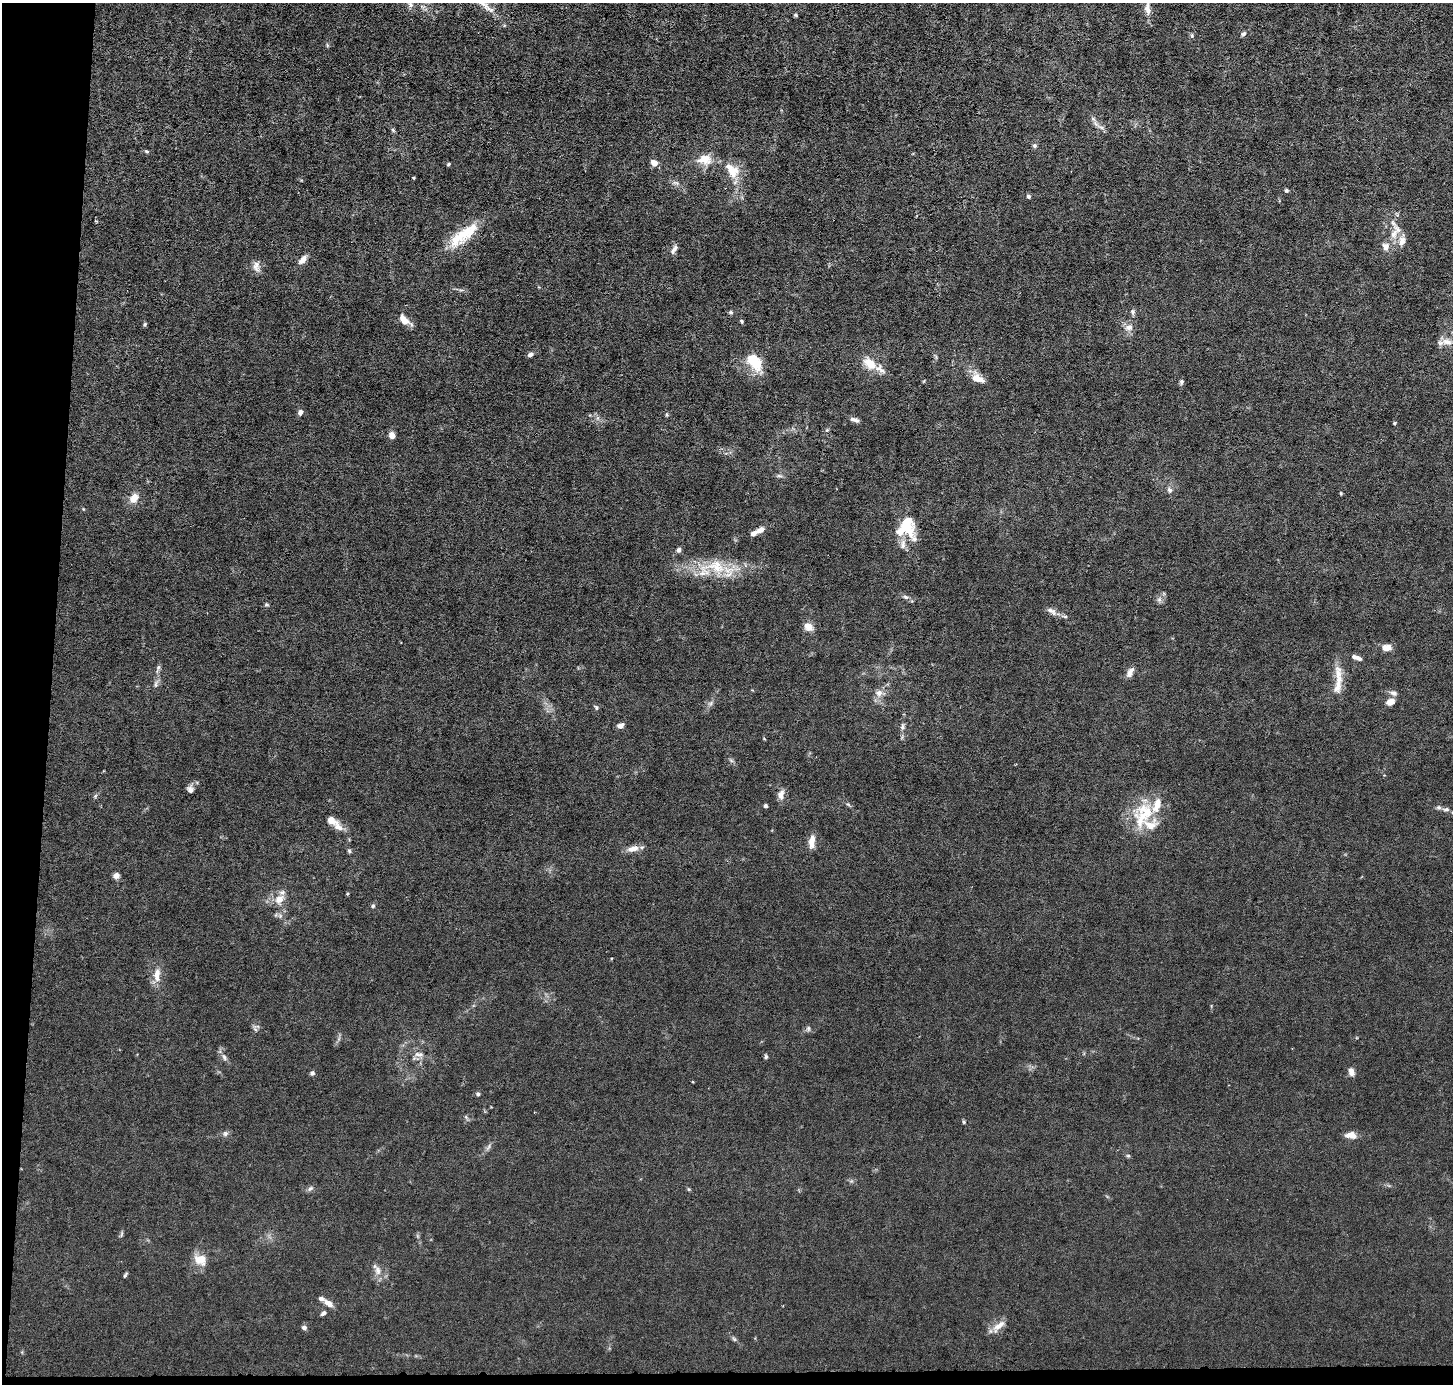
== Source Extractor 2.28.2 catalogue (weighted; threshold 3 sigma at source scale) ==
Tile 7 of 3 x 3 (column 1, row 3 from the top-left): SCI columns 1-1451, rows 138-1519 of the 4354 x 4384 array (HDU 1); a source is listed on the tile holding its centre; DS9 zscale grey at full resolution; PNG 1455 x 1386 px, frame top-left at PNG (2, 3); no overlay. Shown black and unused: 4% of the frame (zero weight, under 3 of 6 exposures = <1% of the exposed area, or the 3 px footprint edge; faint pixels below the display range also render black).
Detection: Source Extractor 2.28.2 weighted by HDU 2 'WHT'; one run over the whole footprint, this tile lists its part. Background 0.0122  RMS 0.0027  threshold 0.0111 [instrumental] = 3 sigma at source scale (4.09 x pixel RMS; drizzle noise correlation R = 1.36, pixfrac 0.8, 0.05/0.05 arcsec/px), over >= 5 px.
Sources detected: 115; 1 inside a brighter object's white glare — not listed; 12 inside a brighter listed object's ellipse — not listed separately; the other 102 listed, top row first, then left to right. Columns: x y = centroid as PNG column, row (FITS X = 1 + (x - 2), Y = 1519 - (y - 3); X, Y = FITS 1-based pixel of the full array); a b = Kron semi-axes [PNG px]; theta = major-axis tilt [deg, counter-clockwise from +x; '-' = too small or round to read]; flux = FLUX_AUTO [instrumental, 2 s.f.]
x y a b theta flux
411 4 9 7 -74 0.96
484 4 24 7 -45 2.6
1147 9 16 8 -82 1.6
796 15 5 4 - 0.31
1244 34 6 5 - 0.54
1192 35 6 4 74 0.33
1093 119 7 5 -45 0.61
1101 127 7 4 -19 0.57
393 130 7 4 -46 0.36
1035 146 6 5 - 0.57
147 151 7 4 -19 0.33
705 159 21 14 3 3.6
654 163 9 7 -32 1.3
448 164 5 4 - 0.3
733 172 17 14 45 3.8
1286 190 5 5 - 0.38
1028 196 5 5 - 0.6
1394 234 15 9 73 2.6
460 236 38 16 47 7.8
1402 241 13 9 74 1.8
1386 247 7 6 - 1.8
674 250 14 6 59 0.94
302 260 13 7 49 1.4
256 266 15 8 -85 1.5
731 312 5 4 - 0.38
1133 312 6 6 - 0.57
404 319 15 8 -51 2.4
741 321 5 4 - 0.31
145 324 5 5 - 0.33
1129 327 11 9 25 1.5
1447 342 18 8 -8 1.8
530 354 7 5 21 0.78
753 359 8 8 - 8
870 364 16 10 -41 4.7
978 379 17 8 -24 2.7
1181 382 7 5 68 0.5
300 412 7 5 65 0.84
854 420 12 5 -19 0.86
1394 423 4 3 - 0.3
827 430 5 4 - 0.3
392 435 7 6 - 1.6
779 476 9 4 -13 0.48
1169 490 7 6 - 0.74
1341 493 5 3 - 0.23
134 498 12 8 54 2.5
906 525 32 16 -67 7.8
761 530 10 7 28 1.3
679 550 6 5 - 0.74
717 567 21 16 -54 6.3
906 597 8 5 -26 0.65
1159 600 8 6 90 0.77
266 605 6 4 18 0.3
1051 611 16 7 -35 1.3
808 627 10 7 -36 2.1
1387 648 9 6 -5 2.6
1356 657 12 5 -18 1.1
158 667 8 6 70 0.53
1130 672 13 7 62 1.5
1338 674 23 10 -85 3.4
156 684 11 4 85 0.66
879 693 10 9 - 1.6
1394 693 9 7 -24 0.94
1390 702 8 6 28 2
711 703 7 4 72 0.52
596 707 7 4 -63 0.39
620 726 8 6 24 1
902 727 7 6 - 0.62
190 790 9 7 -61 0.93
781 794 14 8 77 1.4
765 806 4 4 - 0.4
1446 809 10 5 4 0.72
1145 813 33 27 29 10
331 820 14 8 -27 2.2
812 841 15 7 84 2.3
633 849 16 8 13 2
349 851 6 5 - 0.36
116 875 7 7 - 0.96
279 899 14 11 32 2.6
373 906 6 4 69 0.38
157 975 19 8 86 2.6
808 1028 7 6 - 0.52
418 1054 14 6 -8 1.2
224 1057 11 5 -71 0.84
766 1057 5 5 - 0.45
1351 1072 9 6 -73 1.3
312 1073 5 5 - 0.61
478 1094 5 4 - 0.53
964 1122 5 4 - 0.31
225 1134 7 6 - 0.64
1351 1135 13 8 -1 2
1128 1156 6 4 -1 0.31
310 1188 9 6 47 0.6
688 1189 5 3 - 0.27
121 1234 7 4 71 0.37
200 1260 16 13 -26 3.3
378 1270 14 8 -73 1.6
125 1275 7 4 64 0.36
329 1303 11 6 -36 1.7
323 1313 8 5 37 0.58
998 1326 20 8 41 2.3
304 1327 6 5 - 0.69
734 1339 7 4 -45 0.42
Isophote crosses this tile's border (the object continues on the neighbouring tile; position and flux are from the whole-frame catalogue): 2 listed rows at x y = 411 4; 484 4